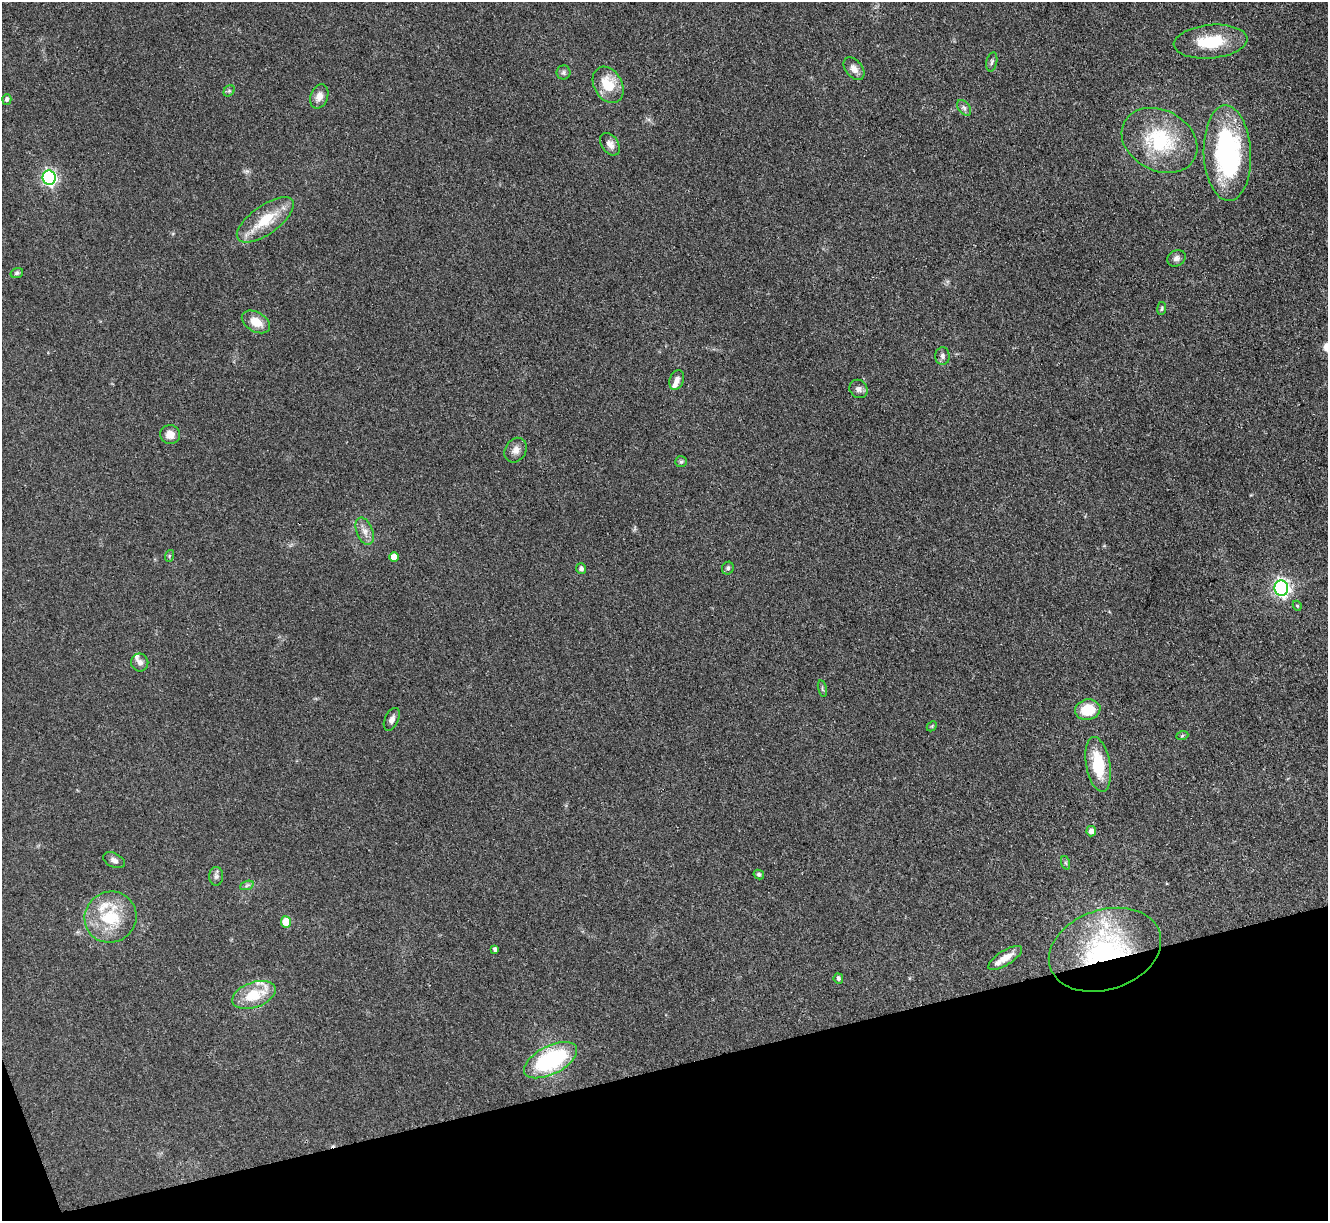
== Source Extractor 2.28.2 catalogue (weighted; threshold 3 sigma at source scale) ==
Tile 14 of 4 x 4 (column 2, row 4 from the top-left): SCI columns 1329-2654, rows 271-1489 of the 5309 x 5293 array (HDU 1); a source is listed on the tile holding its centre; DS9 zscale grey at full resolution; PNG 1330 x 1223 px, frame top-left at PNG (2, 2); each listed source drawn as its Kron ellipse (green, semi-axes under 4 px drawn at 4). Shown black and unused: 13% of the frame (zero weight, under 3 of 4 exposures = <1% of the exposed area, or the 3 px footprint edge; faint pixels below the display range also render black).
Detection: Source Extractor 2.28.2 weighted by HDU 2 'WHT'; one run over the whole footprint, this tile lists its part. Background 0.0855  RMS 0.0062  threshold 0.0281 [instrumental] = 3 sigma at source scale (4.5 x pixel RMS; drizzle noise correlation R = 1.50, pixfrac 1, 0.05/0.05 arcsec/px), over >= 5 px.
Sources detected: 57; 5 inside a brighter listed object's ellipse — not listed separately; the other 52 listed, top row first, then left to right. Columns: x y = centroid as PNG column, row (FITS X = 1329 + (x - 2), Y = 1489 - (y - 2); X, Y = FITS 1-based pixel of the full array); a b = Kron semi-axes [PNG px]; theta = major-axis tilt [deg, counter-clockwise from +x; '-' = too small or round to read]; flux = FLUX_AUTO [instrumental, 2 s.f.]
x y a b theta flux
1210 42 37 16 5 26
992 62 10 5 78 1.5
854 69 13 8 -51 4.7
563 72 7 7 - 1.7
608 85 19 14 -60 17
229 91 6 5 - 1.1
319 96 12 8 70 5
7 99 5 4 - 1.6
964 108 9 5 -54 1.8
1159 140 40 30 -28 45
610 144 12 8 -54 3.6
1227 153 48 23 -87 97
49 178 7 6 - 130
265 220 33 14 36 21
1176 258 9 7 29 2.5
17 273 6 5 - 1.2
1162 308 6 4 83 0.85
256 322 15 9 -30 9.3
942 356 9 7 -89 2.2
677 380 10 7 69 3.2
858 389 10 8 -50 2.7
170 435 10 9 - 5.4
516 450 13 10 57 4.3
681 462 6 5 - 1.2
365 531 14 8 -69 4.4
169 556 6 3 72 0.74
394 557 5 5 - 6.4
728 568 6 6 - 1.4
581 569 5 5 - 2
1281 588 8 7 - 200
1297 606 5 4 - 0.87
140 662 9 8 - 2.7
822 689 8 3 -77 0.94
1088 710 13 10 10 19
392 719 12 7 65 2.7
932 726 6 4 46 0.81
1182 736 6 4 20 0.87
1098 764 28 12 -80 25
1091 831 5 5 - 4.2
114 860 12 7 -26 2.6
1066 863 7 4 -71 1.1
759 874 5 4 - 1.4
216 876 9 7 90 1.8
247 885 7 4 20 1.2
110 917 26 25 - 31
286 922 5 5 - 16
495 949 4 3 - 1.5
1105 950 58 40 19 110
1005 958 19 7 32 7.6
838 978 5 4 - 1.4
254 995 23 12 19 21
550 1060 29 14 27 71
Overlapping masked pixels (flux is a lower limit): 1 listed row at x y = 1105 950